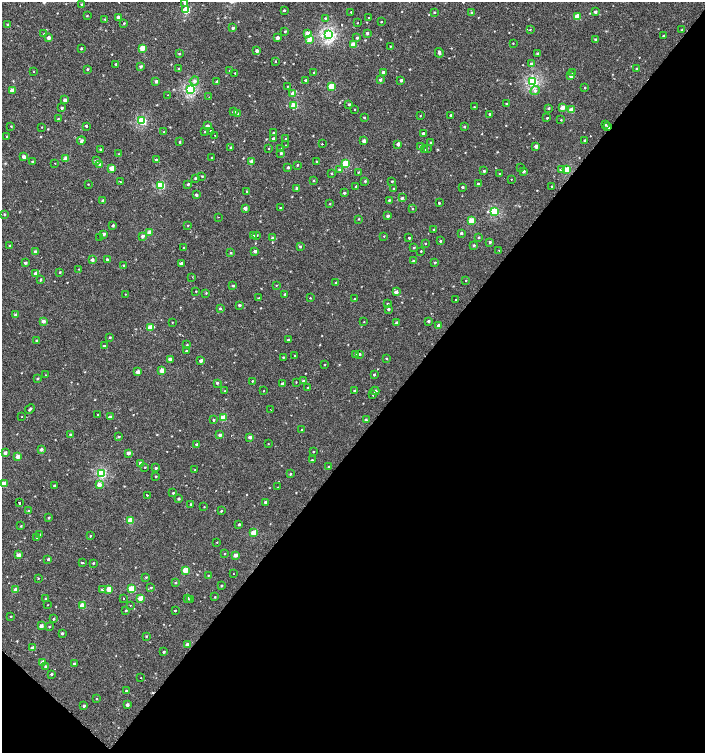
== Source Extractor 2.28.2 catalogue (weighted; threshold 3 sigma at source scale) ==
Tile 15 of 4 x 4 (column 3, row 4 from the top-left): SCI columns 3044-4448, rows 29-1529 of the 6057 x 6034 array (HDU 1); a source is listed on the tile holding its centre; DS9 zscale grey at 2 x 2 block average (1 PNG px = mean of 2 x 2 image px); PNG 707 x 755 px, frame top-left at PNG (2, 2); each listed source drawn as its Kron ellipse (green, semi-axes under 4 px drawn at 4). Shown black and unused: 43% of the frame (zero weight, under 2 of 3 exposures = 2% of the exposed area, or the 3 px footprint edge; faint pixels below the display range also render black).
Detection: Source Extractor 2.28.2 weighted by HDU 2 'WHT'; one run over the whole footprint, this tile lists its part. Background 7.35e-04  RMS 0.0038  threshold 0.0169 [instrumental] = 3 sigma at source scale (4.5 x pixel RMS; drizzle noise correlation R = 1.50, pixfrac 1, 0.0396/0.0396 arcsec/px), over >= 5 px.
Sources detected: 379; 5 cosmic-ray / hot-pixel residue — neither listed nor drawn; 1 inside a brighter listed object's ellipse — not listed separately; the other 373 listed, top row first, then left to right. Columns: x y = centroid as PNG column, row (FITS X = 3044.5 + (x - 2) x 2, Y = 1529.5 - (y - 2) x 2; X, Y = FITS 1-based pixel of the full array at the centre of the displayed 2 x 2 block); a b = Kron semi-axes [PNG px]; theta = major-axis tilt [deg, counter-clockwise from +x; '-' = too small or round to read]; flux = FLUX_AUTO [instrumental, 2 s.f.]
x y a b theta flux
185 3 3 3 - 1.8
81 4 3 2 - 0.5
186 10 4 3 - 31
284 10 3 2 - 0.81
351 12 2 2 - 0.51
434 12 2 2 - 0.58
595 12 3 2 - 1.9
472 13 3 3 - 1.1
87 16 3 2 - 0.46
118 17 3 3 - 3.2
577 17 3 3 - 16
325 18 3 2 - 0.61
369 18 2 2 - 0.37
104 19 3 2 - 0.51
381 22 2 2 - 0.43
124 23 3 2 - 0.63
357 23 2 2 - 0.39
8 25 3 2 - 0.99
233 28 3 3 - 1.2
530 30 3 2 - 0.46
682 30 3 2 - 0.69
285 31 3 2 - 0.71
367 33 3 3 - 1.4
44 34 2 2 - 0.5
307 34 3 3 - 11
328 34 4 3 - 120
663 36 3 2 - 0.73
48 38 3 2 - 3.8
277 38 3 3 - 3.4
357 38 3 3 - 0.93
309 39 3 3 - 6.8
596 40 3 3 - 2.4
513 43 3 2 - 0.37
353 44 3 3 - 11
390 46 2 2 - 0.42
142 48 3 3 - 13
81 49 3 2 - 0.64
257 51 3 3 - 2.2
439 53 5 3 - 2
179 54 3 2 - 0.62
538 54 2 2 - 2.3
276 61 2 2 - 1.7
116 64 2 2 - 0.8
531 64 3 3 - 1.1
141 66 3 3 - 1.5
87 69 3 2 - 0.68
179 69 3 3 - 1.8
637 69 2 2 - 1.5
230 70 3 2 - 0.4
34 72 3 2 - 0.35
383 72 3 3 - 3.3
573 72 2 2 - 1.2
235 73 2 2 - 0.55
314 73 3 2 - 0.51
571 76 3 3 - 6.8
306 80 2 2 - 1.1
380 80 3 3 - 1.4
401 80 3 3 - 2
156 81 3 3 - 2
194 81 5 4 - 2.7
217 82 3 2 - 2.7
532 82 3 3 - 94
288 86 3 2 - 0.36
331 86 3 3 - 20
585 87 2 2 - 0.58
190 89 3 3 - 89
12 90 3 2 - 8.1
535 91 5 4 - 2
293 93 4 3 - 5
167 95 2 2 - 0.36
209 97 2 2 - 0.37
65 100 3 3 - 3.4
349 104 3 2 - 0.99
507 104 3 2 - 1
294 106 3 3 - 25
474 107 2 2 - 0.43
62 108 3 3 - 1
548 108 3 2 - 0.71
562 108 3 3 - 6.3
355 109 2 2 - 6.3
571 110 3 3 - 11
234 112 3 3 - 2.4
238 113 3 2 - 0.42
490 114 3 2 - 2.2
451 115 2 2 - 1.5
420 116 3 2 - 0.36
364 117 2 2 - 0.71
547 118 2 2 - 0.7
58 119 3 2 - 0.52
561 120 2 2 - 0.47
142 121 3 3 - 49
605 125 3 2 - 0.57
11 126 2 2 - 0.47
86 126 2 2 - 12
207 126 3 2 - 3.6
42 127 2 2 - 0.36
464 127 3 3 - 0.61
608 127 4 3 - 1.6
210 131 2 2 - 5.1
164 132 3 2 - 0.77
205 132 3 2 - 0.51
274 133 3 2 - 1
423 133 2 2 - 1.3
215 135 2 2 - 0.74
7 136 3 2 - 0.62
273 139 2 2 - 2
286 139 2 2 - 0.54
585 140 2 2 - 0.68
81 141 4 3 - 1.5
364 141 3 3 - 3
180 142 3 2 - 0.68
431 143 3 3 - 1.7
322 144 2 2 - 2
398 144 3 3 - 2.8
286 145 2 2 - 3.1
421 146 3 3 - 2.7
536 146 3 2 - 3.9
230 147 3 2 - 0.61
427 148 3 2 - 0.38
100 149 3 2 - 0.77
269 149 3 2 - 0.34
281 149 3 2 - 0.43
424 150 2 2 - 0.46
281 153 3 3 - 1
119 154 3 2 - 0.51
24 157 3 3 - 3.1
211 158 3 2 - 0.42
66 159 3 3 - 10
156 160 3 2 - 0.97
96 161 3 3 - 3.2
252 161 3 3 - 4.5
317 161 3 2 - 0.48
32 162 3 3 - 0.76
55 163 2 2 - 1.1
345 164 3 3 - 32
100 165 3 3 - 1.6
297 165 3 2 - 0.59
288 167 3 2 - 1.3
521 167 2 2 - 1.3
112 168 3 3 - 9.1
339 170 3 3 - 0.82
562 170 3 3 - 4
567 170 3 3 - 21
484 171 3 3 - 0.92
524 171 3 2 - 1.9
358 172 2 2 - 0.47
331 173 3 2 - 0.6
500 174 2 2 - 0.63
202 176 3 2 - 0.63
195 178 3 2 - 0.74
511 179 2 2 - 1.6
314 180 3 2 - 0.53
365 181 3 3 - 0.71
392 181 2 2 - 0.63
120 182 2 2 - 2.8
88 184 2 2 - 0.34
188 184 3 2 - 1.3
478 184 2 2 - 0.73
161 185 3 3 - 41
356 186 3 2 - 0.94
552 186 2 2 - 0.63
462 187 3 2 - 1.1
297 188 3 2 - 1.9
394 189 3 2 - 0.85
247 191 3 2 - 0.48
344 193 3 3 - 1.3
196 195 3 3 - 1.9
402 198 4 3 - 1.4
389 200 3 2 - 0.72
103 201 3 2 - 2.1
439 203 2 2 - 2.9
330 204 3 2 - 0.44
245 208 3 2 - 3.9
280 208 3 2 - 0.62
412 209 2 2 - 0.53
494 211 3 3 - 47
4 214 2 2 - 0.81
388 216 3 2 - 1.7
218 217 2 2 - 0.33
359 219 2 2 - 0.43
471 221 3 3 - 14
113 225 3 2 - 1.3
188 226 2 2 - 0.43
434 230 2 2 - 1.3
150 232 3 3 - 9.9
461 233 3 3 - 1.5
103 234 2 2 - 2.1
257 235 3 2 - 0.49
143 236 3 3 - 2.3
254 236 3 2 - 0.67
384 236 2 2 - 0.4
479 237 3 3 - 0.75
100 238 2 2 - 0.28
273 238 4 3 - 2.7
409 238 2 2 - 0.74
440 241 3 2 - 0.86
490 242 3 3 - 1.3
425 243 2 2 - 0.43
474 245 3 3 - 1
9 246 3 2 - 0.49
184 247 2 2 - 0.49
300 247 3 3 - 0.95
414 248 3 2 - 0.76
499 250 3 2 - 0.34
255 251 3 3 - 2.5
421 251 2 2 - 0.53
35 252 3 3 - 2.4
231 253 3 2 - 0.67
92 260 3 2 - 2.6
107 260 3 2 - 1.3
413 261 3 2 - 0.86
25 263 3 2 - 1.6
181 263 3 2 - 3.5
435 263 3 2 - 0.8
123 265 3 2 - 0.55
79 269 3 2 - 0.39
60 272 3 2 - 0.57
36 273 3 3 - 5.9
192 277 2 2 - 0.64
40 280 4 2 - 0.83
466 280 2 2 - 0.39
336 282 2 2 - 0.46
276 285 2 2 - 0.38
233 286 2 2 - 0.7
196 291 2 2 - 0.45
396 292 3 3 - 4.1
206 293 3 2 - 0.53
126 294 2 2 - 0.45
285 294 3 2 - 0.85
258 298 3 2 - 0.44
310 298 2 2 - 0.83
355 299 2 2 - 0.75
455 299 2 2 - 0.73
388 304 2 2 - 0.74
239 305 3 2 - 0.95
220 308 3 3 - 0.83
388 309 3 2 - 1.3
15 314 3 2 - 1
43 321 3 3 - 3.4
428 321 3 3 - 1.3
172 322 3 2 - 0.32
364 322 2 2 - 0.32
396 323 3 2 - 1.8
439 325 3 2 - 3.7
150 327 4 3 - 11
110 337 3 3 - 0.66
36 340 3 2 - 0.87
288 340 3 2 - 0.72
187 345 3 2 - 0.59
104 346 3 3 - 1.2
186 351 3 2 - 0.53
355 354 2 2 - 0.54
360 354 2 2 - 3.7
294 355 2 2 - 1.1
283 357 2 2 - 0.55
386 358 2 2 - 0.7
170 359 3 3 - 3.2
201 361 3 2 - 2.8
324 365 2 2 - 0.41
162 370 3 2 - 10
138 372 3 2 - 4.6
46 375 2 2 - 1.2
374 375 3 2 - 1
37 378 3 2 - 0.79
252 381 2 2 - 0.52
303 381 3 2 - 0.91
296 382 2 2 - 0.57
217 383 3 2 - 1.1
282 384 2 2 - 2.3
308 388 3 2 - 0.42
225 391 3 2 - 0.48
264 391 2 2 - 0.34
354 391 2 2 - 1.2
375 391 4 3 - 2.1
373 395 2 2 - 1.1
30 409 5 2 - 1.4
271 410 2 2 - 0.3
98 414 2 2 - 0.48
21 417 2 2 - 0.85
110 417 3 2 - 3.6
223 418 3 3 - 15
213 420 3 2 - 0.62
366 420 3 2 - 1
302 430 2 2 - 1.1
70 435 3 3 - 0.78
220 435 3 3 - 2.5
119 437 3 2 - 0.69
250 437 3 2 - 3.3
268 444 2 2 - 0.32
196 445 3 2 - 1.8
41 449 3 2 - 2.2
313 452 2 2 - 0.55
5 453 3 2 - 2.3
128 453 3 2 - 4.2
18 456 3 2 - 4.7
312 460 2 2 - 0.56
140 463 3 3 - 3
145 467 2 2 - 0.45
329 467 3 2 - 0.69
156 468 3 2 - 0.95
195 470 2 2 - 0.42
101 473 3 3 - 67
290 474 3 2 - 0.85
156 476 2 2 - 0.62
4 484 3 2 - 13
99 485 3 3 - 4.8
54 486 3 2 - 1.3
278 487 2 2 - 0.81
173 493 2 2 - 0.71
147 495 2 2 - 1.7
179 499 3 2 - 1.4
265 502 2 2 - 2.1
19 503 2 2 - 6.5
190 504 3 2 - 0.76
204 507 2 2 - 0.37
29 511 3 3 - 1.8
221 511 3 2 - 0.64
49 518 2 2 - 0.82
130 520 3 3 - 15
239 524 3 2 - 1.2
21 526 3 2 - 0.67
254 533 3 3 - 18
40 534 3 2 - 0.59
90 536 2 2 - 0.63
37 538 3 2 - 1.2
217 542 2 2 - 0.34
224 553 2 2 - 0.46
19 555 3 2 - 5.3
236 555 3 2 - 4.5
48 559 3 2 - 1
83 563 2 2 - 1
93 563 2 2 - 0.77
186 570 3 3 - 14
233 574 2 2 - 0.32
208 575 2 2 - 0.46
146 577 3 2 - 0.65
38 578 2 2 - 1.5
175 583 3 2 - 0.7
221 586 2 2 - 0.91
151 587 3 3 - 0.68
15 589 3 3 - 2.9
109 589 4 3 - 10
132 589 3 3 - 23
102 590 3 2 - 1.7
215 597 2 2 - 0.56
46 598 3 2 - 0.7
140 598 3 2 - 8.9
187 598 3 2 - 0.97
123 599 2 2 - 1.1
191 599 3 2 - 1.7
48 605 2 2 - 0.3
83 605 3 3 - 14
130 605 2 2 - 1.3
126 610 3 2 - 0.9
175 610 2 2 - 0.6
11 616 2 2 - 0.57
53 619 3 2 - 0.94
41 626 3 2 - 4.8
49 627 3 2 - 0.48
62 633 3 2 - 1.1
146 636 3 2 - 0.68
187 645 3 2 - 5
33 648 3 2 - 4.5
164 652 2 2 - 1.3
43 663 3 2 - 7.8
74 664 2 2 - 1.7
45 666 3 3 - 1.4
51 674 2 2 - 1.2
141 678 2 2 - 1.7
126 691 2 2 - 0.66
96 699 2 2 - 0.51
127 705 3 2 - 2.5
84 706 2 2 - 1.5
Overlapping masked pixels (flux is a lower limit): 1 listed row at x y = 608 127
Isophote crosses this tile's border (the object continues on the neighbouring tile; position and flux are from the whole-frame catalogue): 2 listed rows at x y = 185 3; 4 484